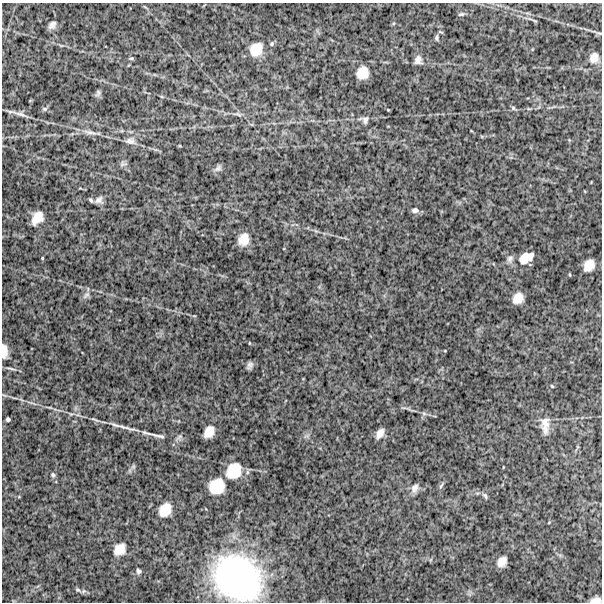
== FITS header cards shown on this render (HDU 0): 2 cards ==
NAXIS1  =                  600
NAXIS2  =                  600

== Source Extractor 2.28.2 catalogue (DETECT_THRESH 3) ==
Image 600 x 600 px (HDU 0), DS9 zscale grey, 1 PNG px = 1 image px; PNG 604 x 604 px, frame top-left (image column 1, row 600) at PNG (2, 3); no overlay
Background 1400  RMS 260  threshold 776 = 3 sigma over >= 5 px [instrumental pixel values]
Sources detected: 58; all 58 listed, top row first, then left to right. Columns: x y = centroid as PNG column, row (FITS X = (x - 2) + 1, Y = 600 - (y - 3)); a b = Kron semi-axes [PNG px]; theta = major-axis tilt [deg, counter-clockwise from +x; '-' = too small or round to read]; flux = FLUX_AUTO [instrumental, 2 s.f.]
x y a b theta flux
461 14 8 4 17 3.0e+04
534 21 9 3 -21 2.5e+04
52 25 11 8 48 8.3e+04
436 38 8 5 81 3.6e+04
272 44 6 5 - 3.0e+04
256 49 16 13 55 3.1e+05
131 58 7 3 8 2.1e+04
594 58 12 10 70 1.6e+05
418 60 11 9 88 9.0e+04
362 73 11 10 - 2.5e+05
98 93 9 6 69 4.4e+04
513 108 6 6 - 2.9e+04
45 109 8 6 0 3.5e+04
19 114 25 5 -17 1.0e+05
238 114 11 4 -22 4.5e+04
365 120 9 7 85 5.3e+04
90 132 22 5 -12 1.2e+05
130 141 15 9 -10 1.0e+05
123 164 11 6 0 4.9e+04
218 168 12 7 39 5.8e+04
91 200 6 4 -54 3.1e+04
99 200 9 9 - 7.3e+04
415 210 9 6 -3 6.1e+04
37 218 15 10 55 2.3e+05
243 239 14 11 65 2.2e+05
42 258 4 3 - 1.4e+04
526 258 16 9 31 2.7e+05
510 259 10 8 64 6.7e+04
589 265 11 8 54 2.0e+05
570 275 5 3 - 1.4e+04
86 295 13 5 44 6.2e+04
518 298 10 8 49 1.8e+05
4 351 17 7 -88 1.5e+05
250 365 8 5 59 5.9e+04
11 368 15 3 -9 4.4e+04
552 386 4 2 - 1.6e+04
424 413 7 4 -1 3.5e+04
8 419 4 4 - 2.9e+04
115 425 17 4 -16 8.2e+04
545 425 22 10 -88 1.8e+05
122 426 10 4 -25 5.9e+04
209 432 11 8 56 1.9e+05
380 433 11 6 58 1.1e+05
158 436 25 5 -12 1.2e+05
133 467 7 4 19 2.8e+04
234 471 17 14 54 4.4e+05
53 475 7 6 - 3.3e+04
217 486 14 13 - 4.4e+05
441 486 9 3 56 3.2e+04
415 488 13 8 70 9.7e+04
485 496 10 5 -52 4.0e+04
165 510 15 12 54 2.7e+05
120 549 13 10 46 2.0e+05
502 562 9 7 55 1.4e+05
138 571 6 5 - 4.2e+04
237 578 49 41 -36 3.9e+06
77 590 8 5 -39 3.4e+04
596 600 10 5 8 1.1e+05
At the frame edge (FLAGS 8, measured only in part): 2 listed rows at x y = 4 351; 596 600